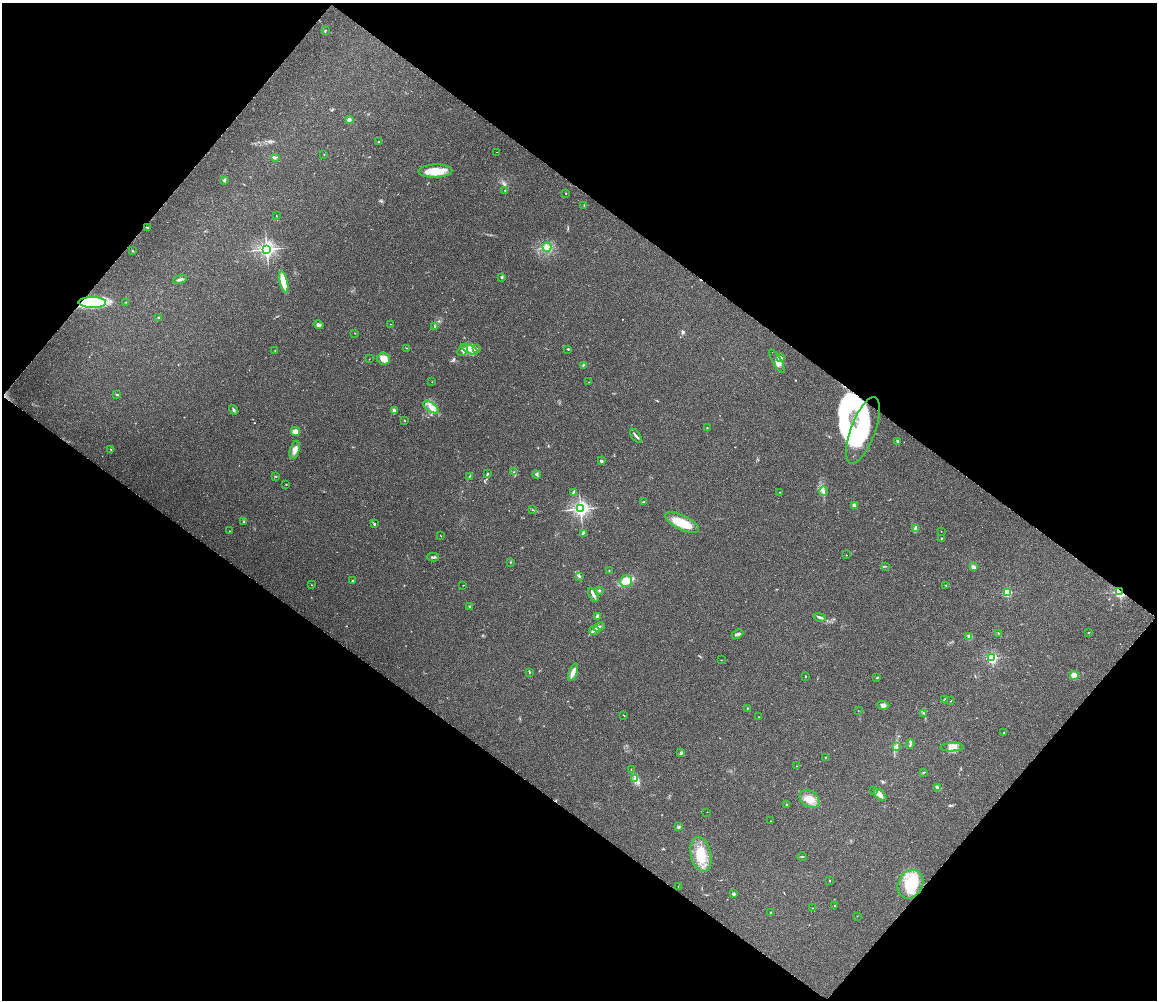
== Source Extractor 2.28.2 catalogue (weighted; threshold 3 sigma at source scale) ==
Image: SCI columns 8-4625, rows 231-4221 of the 4633 x 4420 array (HDU 1 of 3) = the unmasked area's bounding box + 8 px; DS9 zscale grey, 4 x 4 block average (1 PNG px = mean of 4 x 4 image px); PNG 1159 x 1002 px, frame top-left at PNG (2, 3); each listed source drawn as its Kron ellipse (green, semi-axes under 4 px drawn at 4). Shown black and unused: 55% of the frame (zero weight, under 3 of 6 exposures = <1% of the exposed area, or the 3 px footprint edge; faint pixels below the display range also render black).
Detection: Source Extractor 2.28.2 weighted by HDU 2 'WHT'. Background 0.0673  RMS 0.0061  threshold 0.025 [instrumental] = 3 sigma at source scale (4.09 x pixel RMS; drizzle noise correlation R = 1.36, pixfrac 0.8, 0.0396/0.0396 arcsec/px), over >= 5 px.
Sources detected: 165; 4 too faint to see at this stretch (4 x 4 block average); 3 inside a brighter object's white glare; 1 cosmic-ray / hot-pixel residue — neither listed nor drawn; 3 coinciding with a brighter row at this scale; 12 inside a brighter listed object's ellipse — not listed separately; the other 142 listed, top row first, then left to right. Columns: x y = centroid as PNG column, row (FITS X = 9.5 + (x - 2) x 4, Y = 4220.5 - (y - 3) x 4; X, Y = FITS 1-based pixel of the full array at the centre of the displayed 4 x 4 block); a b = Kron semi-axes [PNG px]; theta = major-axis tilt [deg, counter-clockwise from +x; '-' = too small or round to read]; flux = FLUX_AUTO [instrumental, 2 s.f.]
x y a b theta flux
325 30 3 2 - 2.2
349 119 2 2 - 47
378 142 2 2 - 2.8
497 152 2 2 - 0.49
324 155 2 2 - 2.6
276 157 3 3 - 4.6
435 171 17 6 1 65
224 181 4 2 - 2.8
505 190 2 2 - 1.4
566 193 2 2 - 3.8
584 205 3 2 - 1.9
276 215 2 2 - 0.92
148 227 3 2 - 4
547 247 4 3 - 10
266 249 2 2 - 1300
133 251 2 2 - 1.5
502 278 3 2 - 2.7
180 279 7 2 14 8.6
283 282 11 4 -77 52
92 302 14 5 -1 130
126 302 2 2 - 1.2
159 317 3 2 - 4
391 324 2 2 - 0.61
319 325 5 4 - 9.5
435 327 2 2 - 1.7
355 333 2 2 - 0.97
406 348 2 2 - 0.89
470 349 9 3 -25 27
476 349 3 2 - 3.1
568 349 2 2 - 3.2
463 350 6 2 47 6.9
275 351 2 2 - 1.1
781 357 4 3 - 6.2
369 359 2 2 - 1
384 359 6 5 - 28
777 361 13 4 -60 21
583 365 4 2 - 3.1
432 382 2 2 - 1
589 382 2 2 - 0.91
117 395 3 2 - 3.5
431 407 9 4 -34 23
233 410 5 2 - 5.5
394 411 3 3 - 9.9
405 421 2 2 - 1.1
707 428 2 2 - 1.2
863 430 35 12 70 170
295 431 5 3 - 26
636 436 8 2 -53 8.8
898 442 4 2 - 3.7
111 450 2 2 - 1.6
295 450 9 4 74 19
601 461 3 2 - 5.6
514 472 2 2 - 1.6
487 474 3 2 - 3.5
537 475 4 2 - 4.2
276 476 2 2 - 2.4
469 476 2 2 - 1.9
286 484 2 2 - 1.2
823 491 5 3 - 8.3
573 492 3 2 - 3.6
780 492 2 2 - 1.5
643 502 3 2 - 2.3
854 505 2 2 - 51
580 509 2 2 - 1200
532 510 2 2 - 1.5
244 521 2 2 - 2.7
682 523 18 7 -25 89
374 524 3 2 - 2.3
916 529 4 3 - 15
229 531 2 2 - 1.1
941 531 2 2 - 0.98
583 533 3 2 - 3.3
440 535 2 2 - 1.3
941 538 2 2 - 1.3
846 555 2 2 - 1
433 557 6 2 1 9.2
511 562 2 2 - 1.5
885 566 2 2 - 1.7
973 567 2 2 - 22
609 570 2 2 - 0.88
580 577 3 2 - 3.4
352 580 2 2 - 1.9
626 581 6 6 - 38
311 585 2 2 - 1
463 585 2 2 - 1.2
946 585 2 2 - 3.1
599 590 2 2 - 2.4
1007 592 2 2 - 270
1120 592 2 2 - 580
593 595 8 2 -60 12
470 606 3 2 - 2.5
597 617 3 2 - 3.5
820 617 6 2 -15 7.7
599 627 6 3 20 8.1
594 630 5 3 - 8.3
998 633 2 2 - 1.6
1088 633 2 2 - 1.4
737 634 6 2 25 8.4
969 636 3 2 - 3.1
992 658 2 2 - 470
721 660 2 2 - 1.1
529 672 3 2 - 2.5
573 672 9 3 69 21
1074 675 4 4 - 27
806 676 2 2 - 1.6
877 678 4 2 - 2
945 699 2 2 - 1.7
951 701 2 2 - 0.84
883 705 6 3 -5 11
748 708 3 2 - 2.1
858 711 2 2 - 0.86
924 713 2 2 - 1.3
624 715 3 2 - 1.3
758 717 2 2 - 1
1003 733 2 2 - 1.3
910 744 4 2 - 5.4
896 746 3 2 - 4.3
952 747 12 4 2 21
681 753 4 2 - 7.7
825 757 2 2 - 1.2
796 766 2 2 - 0.86
631 769 2 2 - 1.1
923 772 3 2 - 2
635 778 2 2 - 3.1
937 787 3 3 - 4.4
874 791 2 2 - 1.5
880 795 7 4 -44 19
810 799 11 8 -35 39
786 805 2 2 - 8.5
707 812 2 2 - 0.7
770 821 2 2 - 1
679 827 3 3 - 4.4
701 854 18 10 -78 81
802 857 4 2 - 2.7
829 880 2 2 - 1.7
910 884 15 12 59 110
678 886 2 2 - 0.79
734 894 3 2 - 4
835 906 2 2 - 1.8
813 908 2 2 - 1.3
771 912 2 2 - 1.7
857 916 2 2 - 0.82
Overlapping masked pixels (flux is a lower limit): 1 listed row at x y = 1120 592
Diffuse or blended objects may show on this block-average render without a row.